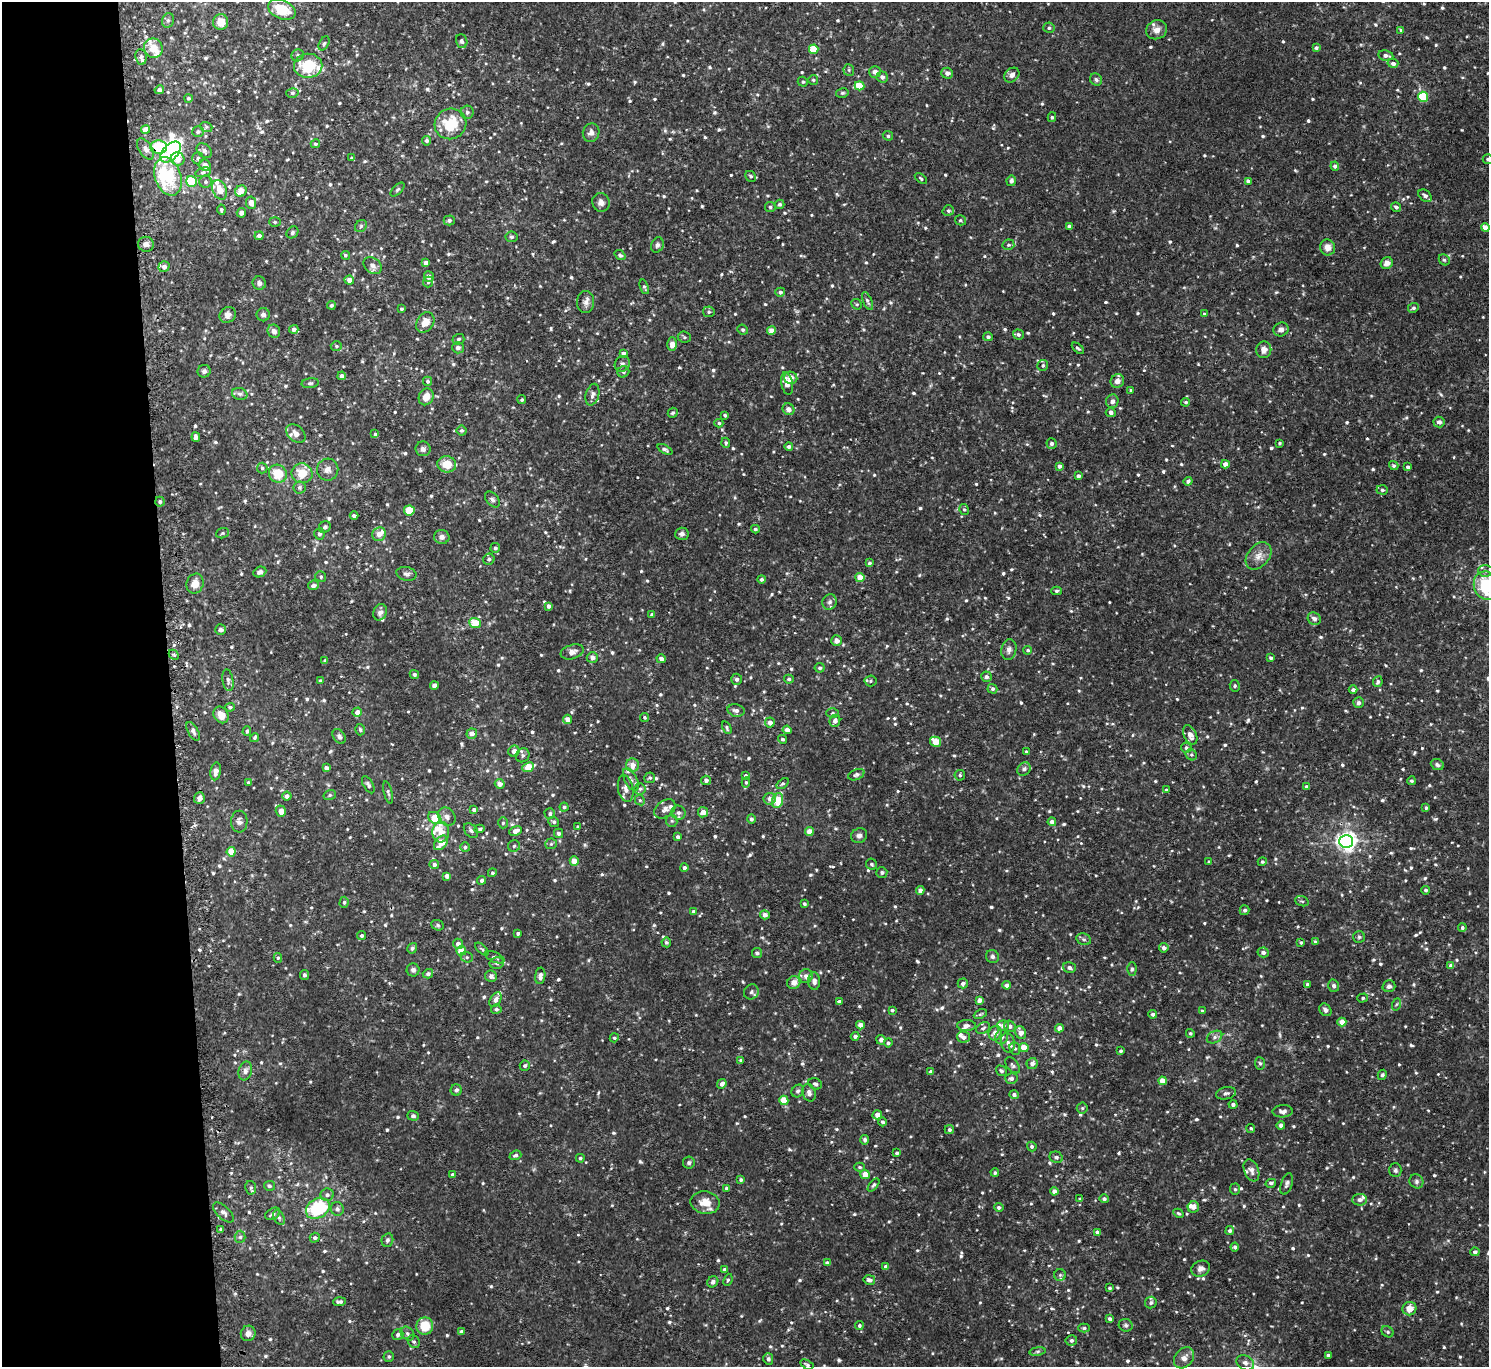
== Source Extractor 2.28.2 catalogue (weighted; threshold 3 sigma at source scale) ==
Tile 4 of 3 x 3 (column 1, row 2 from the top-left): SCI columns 27-1513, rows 1500-2864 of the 4514 x 4445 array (HDU 1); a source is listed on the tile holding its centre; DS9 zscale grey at full resolution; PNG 1491 x 1369 px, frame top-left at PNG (2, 2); each listed source drawn as its Kron ellipse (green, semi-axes under 4 px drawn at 4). Shown black and unused: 11% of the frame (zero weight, under 2 of 3 exposures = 3% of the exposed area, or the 3 px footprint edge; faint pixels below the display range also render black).
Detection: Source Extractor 2.28.2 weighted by HDU 2 'WHT'; one run over the whole footprint, this tile lists its part. Background 0.031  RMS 0.008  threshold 0.0359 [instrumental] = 3 sigma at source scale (4.5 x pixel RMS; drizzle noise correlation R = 1.50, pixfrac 1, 0.05/0.05 arcsec/px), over >= 5 px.
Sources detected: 1013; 2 too faint to see at this stretch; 2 inside a brighter object's white glare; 1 cosmic-ray / hot-pixel residue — neither listed nor drawn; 28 inside a brighter listed object's ellipse — not listed separately; of the other 980, all 500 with FLUX_AUTO >= 1.29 (the completeness limit of this list) listed and drawn (480 fainter detections not listed), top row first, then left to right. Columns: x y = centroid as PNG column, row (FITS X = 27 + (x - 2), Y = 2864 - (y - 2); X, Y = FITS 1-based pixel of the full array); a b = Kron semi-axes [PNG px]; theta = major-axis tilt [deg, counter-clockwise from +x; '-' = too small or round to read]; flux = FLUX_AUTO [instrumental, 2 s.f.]
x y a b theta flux
282 10 14 9 -23 25
168 20 7 6 - 1.9
221 22 8 7 - 11
1049 28 5 5 - 1.8
1157 30 11 9 24 5.3
1401 30 4 3 - 1.7
462 41 7 5 -72 2
324 43 7 5 62 1.5
153 48 10 9 - 12
1316 48 4 4 - 1.7
814 49 5 4 - 20
298 55 6 6 - 2
1386 55 8 5 -8 3.1
141 57 8 5 -81 3.2
1393 63 5 4 - 3
308 66 14 12 2 29
849 70 6 5 - 1.4
875 72 6 6 - 3.8
947 73 6 5 - 2.8
1012 75 8 6 41 3.9
882 77 5 5 - 2.8
1096 79 6 5 - 1.9
813 80 5 5 - 1.4
803 82 5 4 - 1.4
859 86 5 4 - 19
159 90 5 4 - 3.8
292 93 6 5 - 1.6
842 93 6 4 14 1.3
1423 97 5 5 - 46
188 98 4 4 - 1.5
467 112 6 6 - 2
1052 117 5 4 - 1.3
450 124 16 15 - 28
206 127 6 5 - 1.3
145 129 4 4 - 6.5
198 132 6 5 - 2.4
591 133 9 8 - 4.2
888 136 5 4 - 1.8
427 141 5 4 - 2.3
315 144 5 4 - 1.4
159 147 8 6 -4 37
146 149 12 6 -56 4.5
204 151 9 6 -44 3
171 152 12 7 47 44
198 158 6 5 - 1.9
352 158 4 3 - 1.3
178 159 7 6 - 6.8
1488 159 5 5 - 1.4
205 165 6 5 - 5.6
1335 166 4 4 - 2.5
203 172 8 4 15 1.6
168 176 20 13 -71 64
750 176 6 5 - 1.6
921 178 7 4 -40 1.3
1011 181 5 4 - 2.8
191 182 6 5 - 47
205 182 6 6 - 1.9
1248 182 4 3 - 3.2
220 190 10 7 -67 9.1
397 190 9 4 45 1.4
241 191 6 5 - 8.3
1425 196 7 5 -39 3.3
601 202 9 8 - 4.1
251 203 6 5 - 5.2
780 204 5 4 - 1.8
770 207 5 5 - 1.7
1396 207 5 4 - 1.9
221 210 5 4 - 1.7
948 211 5 5 - 1.7
241 213 5 4 - 3.6
449 220 5 5 - 2
960 220 5 5 - 1.4
275 222 6 5 - 1.5
361 226 6 5 - 1.7
1069 226 4 3 - 2.2
1485 228 4 4 - 6.9
292 232 6 5 - 1.6
259 236 4 4 - 3
511 237 6 5 - 1.7
146 244 8 7 - 3.4
657 245 8 6 67 2.5
1008 245 6 5 - 1.7
1328 247 8 7 - 6.4
345 255 4 4 - 1.5
620 255 6 4 -39 1.5
1444 260 6 5 - 1.4
426 263 4 4 - 4.5
1387 263 6 5 - 4.6
373 266 10 7 -37 3.8
164 267 5 5 - 3
429 277 5 5 - 3.5
349 280 5 4 - 5.4
428 282 5 5 - 1.4
259 283 7 6 - 3.3
644 287 7 4 -70 1.7
780 292 5 4 - 2.2
867 301 9 4 -66 2.1
586 302 11 8 90 4.2
857 304 5 5 - 1.4
331 305 4 4 - 1.6
1413 308 5 5 - 1.5
401 309 3 3 - 1.4
709 312 6 5 - 1.6
1204 314 4 3 - 1.5
228 315 8 7 - 3.8
263 315 6 6 - 2.9
425 322 11 8 57 8.6
294 329 4 4 - 3
1281 329 8 7 - 3.5
743 330 5 5 - 1.6
772 330 4 4 - 8.9
274 331 7 6 - 4
1018 334 5 5 - 1.9
684 337 6 5 - 1.6
988 337 5 4 - 2
458 339 6 5 - 1.8
672 344 7 5 -89 5.6
336 346 5 5 - 1.4
458 348 6 5 - 2.9
1078 348 7 3 -41 1.5
1264 350 8 7 - 5
623 353 4 4 - 2.4
622 364 8 7 - 2.3
1043 365 5 5 - 1.5
204 371 7 6 - 2.5
623 372 6 5 - 1.7
342 376 4 4 - 3.1
791 378 6 6 - 8.8
427 381 4 4 - 1.6
1117 381 7 6 - 4.1
310 383 8 5 8 1.7
787 384 11 6 -78 5.9
1131 390 3 3 - 1.5
240 394 8 6 -16 2.2
592 395 11 6 76 3
426 397 9 7 63 7.5
522 400 4 4 - 1.3
1112 401 7 6 - 2.9
1186 402 4 3 - 1.3
788 409 6 5 - 3.6
673 413 5 4 - 1.7
1111 413 5 4 - 2.6
725 415 4 3 - 1.3
1439 422 5 5 - 2.7
719 423 4 4 - 1.4
462 430 5 5 - 1.5
296 433 11 7 -40 4.9
375 434 4 4 - 1.3
196 437 5 4 - 3.2
726 443 5 4 - 1.5
1279 443 3 3 - 1.3
1052 444 5 5 - 2.4
789 446 4 3 - 2.3
423 449 7 7 - 3.1
665 449 8 4 -27 1.7
447 464 9 8 - 14
1225 464 4 4 - 5.2
1059 466 4 4 - 2.7
1394 466 5 4 - 1.4
1408 467 4 4 - 2.5
262 468 5 5 - 1.4
328 470 11 10 - 4.4
302 473 10 10 - 13
278 474 9 8 - 18
1078 476 4 4 - 2.3
1188 481 4 4 - 2.2
299 487 6 6 - 1.8
1382 490 6 4 -4 1.8
492 500 9 6 -48 2.3
160 502 5 4 - 1.7
964 509 5 4 - 1.4
409 510 5 5 - 20
354 516 4 4 - 2.1
325 527 6 5 - 2
755 529 4 4 - 1.5
222 533 6 5 - 1.3
319 534 6 5 - 2.1
379 534 7 6 - 6.1
682 534 7 6 - 2.6
442 537 8 7 - 3.1
495 548 5 5 - 1.9
1258 556 15 10 50 7.1
489 559 6 5 - 2.3
869 563 4 3 - 1.5
1485 571 7 6 - 2.7
260 572 6 5 - 2.4
406 574 10 6 -11 2.5
321 577 6 5 - 1.4
860 577 5 4 - 9.1
761 579 4 4 - 1.6
195 584 10 8 69 7.9
313 585 5 5 - 3.3
1486 586 14 12 -71 43
1057 591 5 4 - 1.4
829 602 8 7 - 2.4
549 606 4 4 - 3
380 612 8 6 67 3.7
652 615 4 3 - 3
1314 619 7 6 - 3.2
475 623 5 5 - 14
221 630 5 5 - 1.7
837 641 5 5 - 4.3
1009 650 10 7 79 3.6
1028 650 4 4 - 1.5
572 652 12 7 17 4.8
174 655 6 4 -45 1.3
592 657 5 5 - 4.4
1271 658 4 3 - 1.5
661 659 4 4 - 3.2
325 661 4 3 - 2.3
820 668 5 5 - 1.8
414 674 5 4 - 1.4
986 677 5 5 - 3
737 679 5 5 - 1.9
789 679 5 4 - 1.8
228 680 11 5 -81 2.4
320 681 3 3 - 1.7
870 681 6 5 - 1.5
1378 682 5 4 - 1.9
434 685 4 4 - 4.8
1235 686 5 5 - 1.5
992 689 5 4 - 2.2
1353 690 4 4 - 2.2
1359 703 5 5 - 2
230 707 5 4 - 1.9
736 710 9 6 -11 3.7
357 712 5 4 - 4.5
832 713 6 5 - 1.3
221 715 9 7 -56 7.4
645 717 4 4 - 1.3
567 719 4 4 - 6
835 721 6 5 - 3.7
770 723 5 5 - 4.6
727 728 6 4 -64 1.4
360 730 6 4 -73 1.4
787 730 4 4 - 4.7
193 731 10 5 -59 2.5
247 731 5 3 - 1.6
472 734 5 5 - 4.9
1190 735 10 6 -63 5.2
339 736 8 5 -55 2.2
255 738 4 3 - 1.3
782 739 4 4 - 1.9
936 742 6 5 - 16
1186 748 5 5 - 2.2
514 751 6 5 - 4.4
1026 752 3 3 - 1.4
523 755 7 6 - 2.1
1191 755 6 5 - 1.5
633 765 7 6 - 6
1437 765 7 5 -23 2.1
528 767 6 4 24 16
326 768 4 4 - 3.1
1024 769 7 6 - 2.5
216 771 9 5 80 4.6
856 775 8 5 22 1.8
960 775 5 5 - 1.4
746 776 4 4 - 1.7
650 778 5 5 - 1.5
631 779 12 6 -62 3.4
706 780 5 4 - 2.5
1411 781 4 4 - 1.4
746 782 5 4 - 1.4
248 783 4 4 - 1.6
500 784 5 4 - 4.9
783 784 7 4 36 1.5
368 785 9 4 -59 2.1
1307 787 4 4 - 3.2
626 789 14 7 -79 4.6
640 789 5 5 - 1.6
1166 790 4 4 - 1.8
388 792 11 4 -77 1.7
330 795 6 5 - 1.5
287 796 4 4 - 3.2
199 798 5 5 - 3.7
770 799 6 6 - 3.7
640 800 5 4 - 1.3
778 801 8 5 70 21
564 807 4 4 - 1.4
1426 808 3 3 - 1.4
665 809 12 8 36 4
474 810 4 3 - 2.3
281 811 5 5 - 6.2
703 812 5 5 - 4.5
678 813 7 6 - 2.7
550 814 5 5 - 1.8
447 817 10 8 -50 3.8
435 818 7 5 -39 18
751 819 4 4 - 1.8
672 821 6 5 - 1.5
239 822 11 8 87 3.5
554 822 5 5 - 1.8
1052 822 4 4 - 3.8
503 823 5 5 - 1.4
578 827 4 3 - 1.3
480 829 5 4 - 1.3
471 830 8 5 -48 2.5
516 831 7 4 20 4.8
441 832 10 8 84 8.1
809 832 4 4 - 8.5
558 833 5 4 - 2.1
859 836 8 7 - 3
678 837 4 3 - 2.3
1346 841 7 6 - 430
441 843 8 5 51 13
551 844 5 5 - 1.4
514 846 6 5 - 1.8
465 847 5 4 - 1.7
231 852 5 4 - 12
574 861 4 4 - 8.3
1209 862 3 3 - 1.4
1262 862 4 4 - 1.3
434 864 5 4 - 2.9
872 864 6 5 - 1.6
684 868 4 4 - 2.6
882 872 5 5 - 1.6
492 873 4 4 - 1.4
447 876 4 4 - 3.9
482 880 4 4 - 2.2
920 890 4 4 - 3.8
1426 890 4 4 - 1.6
1302 901 7 5 -19 1.4
344 902 5 4 - 1.6
804 904 3 3 - 1.3
1245 910 5 5 - 2.1
693 912 4 4 - 2
765 915 5 4 - 4.5
438 925 6 5 - 1.4
1462 928 4 4 - 1.8
518 933 4 4 - 1.5
362 936 4 4 - 1.6
1359 937 6 6 - 1.4
1084 939 7 5 -20 1.8
666 942 5 5 - 1.7
1315 942 4 4 - 1.7
1301 943 4 3 - 1.3
458 944 5 5 - 3
412 948 5 4 - 1.7
1164 948 4 4 - 3
482 949 8 4 -44 1.4
461 951 5 4 - 11
1263 952 5 5 - 2.9
757 953 5 5 - 2.2
467 957 6 5 - 1.6
495 957 10 5 -24 2.1
992 957 7 6 - 2
278 958 5 4 - 1.3
497 963 7 5 13 2
1451 966 4 4 - 4.2
1069 968 6 5 - 2.4
1132 969 7 4 88 1.5
413 970 6 6 - 2.5
428 974 5 4 - 2.5
304 975 5 4 - 1.6
491 976 6 5 - 2.8
540 976 8 5 83 3.4
806 976 7 6 - 3.7
814 981 9 6 -86 3.9
794 983 7 6 - 5.7
963 983 5 5 - 2.9
1307 984 3 3 - 1.3
1007 985 4 4 - 3.1
1334 986 6 5 - 2.4
1389 986 6 6 - 2.5
751 992 8 7 - 2.1
1363 998 5 4 - 1.4
495 1000 8 5 60 3.7
980 1000 4 4 - 3.3
839 1002 4 3 - 2.2
1397 1004 6 4 70 1.3
496 1009 5 4 - 2
892 1010 3 3 - 1.4
1325 1010 7 5 -51 2.4
1202 1011 3 3 - 1.4
980 1014 7 4 26 1.3
1153 1014 4 4 - 2
1342 1022 4 4 - 8.2
860 1025 4 4 - 5.4
966 1025 9 5 -1 3
1003 1026 6 5 - 2.7
1010 1026 6 5 - 2.7
983 1028 7 5 30 1.7
1059 1028 4 4 - 4.4
1021 1032 6 5 - 5.6
995 1033 7 6 - 5.7
1190 1033 4 4 - 1.4
855 1036 4 4 - 2.6
963 1037 6 5 - 3.1
1001 1037 7 6 - 2.7
1214 1037 8 5 28 2.6
614 1038 5 4 - 1.4
881 1040 5 4 - 3.7
888 1043 4 4 - 1.6
1008 1043 10 6 -77 3.3
1024 1047 5 4 - 9.7
1015 1048 6 5 - 1.8
1120 1051 3 3 - 1.5
741 1060 4 3 - 1.9
1032 1063 6 5 - 4
1260 1063 6 5 - 1.5
1013 1065 9 5 -50 2
525 1066 5 5 - 1.7
245 1071 9 6 74 3.6
1001 1071 6 5 - 1.7
931 1072 3 3 - 1.8
1382 1075 5 4 - 1.5
1011 1078 6 5 - 2.3
1163 1081 4 4 - 8.9
722 1084 5 4 - 3.4
815 1084 7 5 -25 2.2
456 1090 5 5 - 2.1
798 1091 7 5 46 2.2
809 1093 9 6 -72 3.4
1226 1093 10 6 11 2.7
1014 1095 5 4 - 2.2
784 1100 5 4 - 14
1233 1105 4 4 - 1.9
1082 1108 5 5 - 1.3
1283 1111 10 6 2 3.2
877 1115 5 4 - 5.7
413 1116 6 5 - 1.8
882 1122 4 4 - 1.9
1281 1125 4 4 - 2.2
1251 1128 4 4 - 1.5
949 1130 4 4 - 1.7
865 1140 5 4 - 2.1
1032 1146 5 4 - 1.7
897 1153 4 3 - 1.6
515 1155 6 4 20 1.8
1056 1157 7 5 -24 1.8
580 1158 4 4 - 1.4
689 1163 6 6 - 1.7
860 1167 5 4 - 1.4
1251 1170 11 7 -68 4.2
1395 1170 7 6 - 1.8
995 1173 4 4 - 1.7
865 1174 5 4 - 9.5
453 1175 4 3 - 2.9
741 1180 4 3 - 1.6
1416 1181 7 6 - 2.1
1271 1183 5 4 - 2
1287 1184 11 5 73 2.3
874 1185 8 4 52 1.4
269 1186 5 5 - 1.6
251 1188 7 5 -80 1.8
726 1188 4 3 - 1.6
1235 1189 5 5 - 1.4
1054 1191 4 4 - 3.5
327 1195 6 6 - 2.4
1080 1199 4 3 - 1.8
1104 1199 5 4 - 1.9
1360 1200 7 6 - 2.7
705 1203 15 11 -10 12
999 1207 4 4 - 2
1193 1207 6 5 - 4.1
318 1208 13 9 31 56
337 1209 7 6 - 2.3
223 1213 13 6 -43 3.5
1178 1213 5 4 - 1.3
273 1214 8 5 30 2.9
279 1218 7 5 -63 1.9
221 1230 4 4 - 1.4
1230 1231 4 4 - 2.1
1097 1232 4 4 - 2.8
240 1237 6 5 - 1.7
315 1238 5 5 - 2.1
387 1240 7 5 74 2.5
1235 1247 4 4 - 2.2
1475 1252 4 4 - 2.4
827 1263 4 4 - 2.6
886 1267 4 4 - 3.1
1201 1269 9 7 25 3.9
725 1270 4 4 - 2.9
1060 1275 6 6 - 1.5
728 1280 6 4 68 1.4
869 1280 6 4 -11 2.5
713 1282 6 5 - 2.4
1110 1288 4 3 - 1.4
340 1302 6 3 6 2.1
1151 1303 6 5 - 2.1
1409 1309 7 6 - 8.7
1110 1319 4 3 - 2.2
1126 1325 7 6 - 1.9
425 1326 8 8 - 18
859 1326 4 4 - 1.7
1084 1328 5 4 - 1.4
461 1331 4 4 - 2.2
1388 1332 6 5 - 1.6
248 1333 8 7 - 4.1
407 1333 8 6 -47 2
398 1335 6 5 - 2.2
1071 1340 5 5 - 2.4
414 1342 7 5 -54 1.8
1037 1351 8 4 8 1.6
1328 1355 4 3 - 1.6
389 1357 5 5 - 1.7
1184 1358 11 8 49 5.3
768 1359 6 5 - 1.9
1245 1363 9 7 -29 3.4
807 1365 7 4 -29 1.6
Overlapping masked pixels (flux is a lower limit): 1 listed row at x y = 159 147
Isophote crosses this tile's border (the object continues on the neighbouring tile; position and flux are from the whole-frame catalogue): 2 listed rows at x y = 1488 159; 1486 586